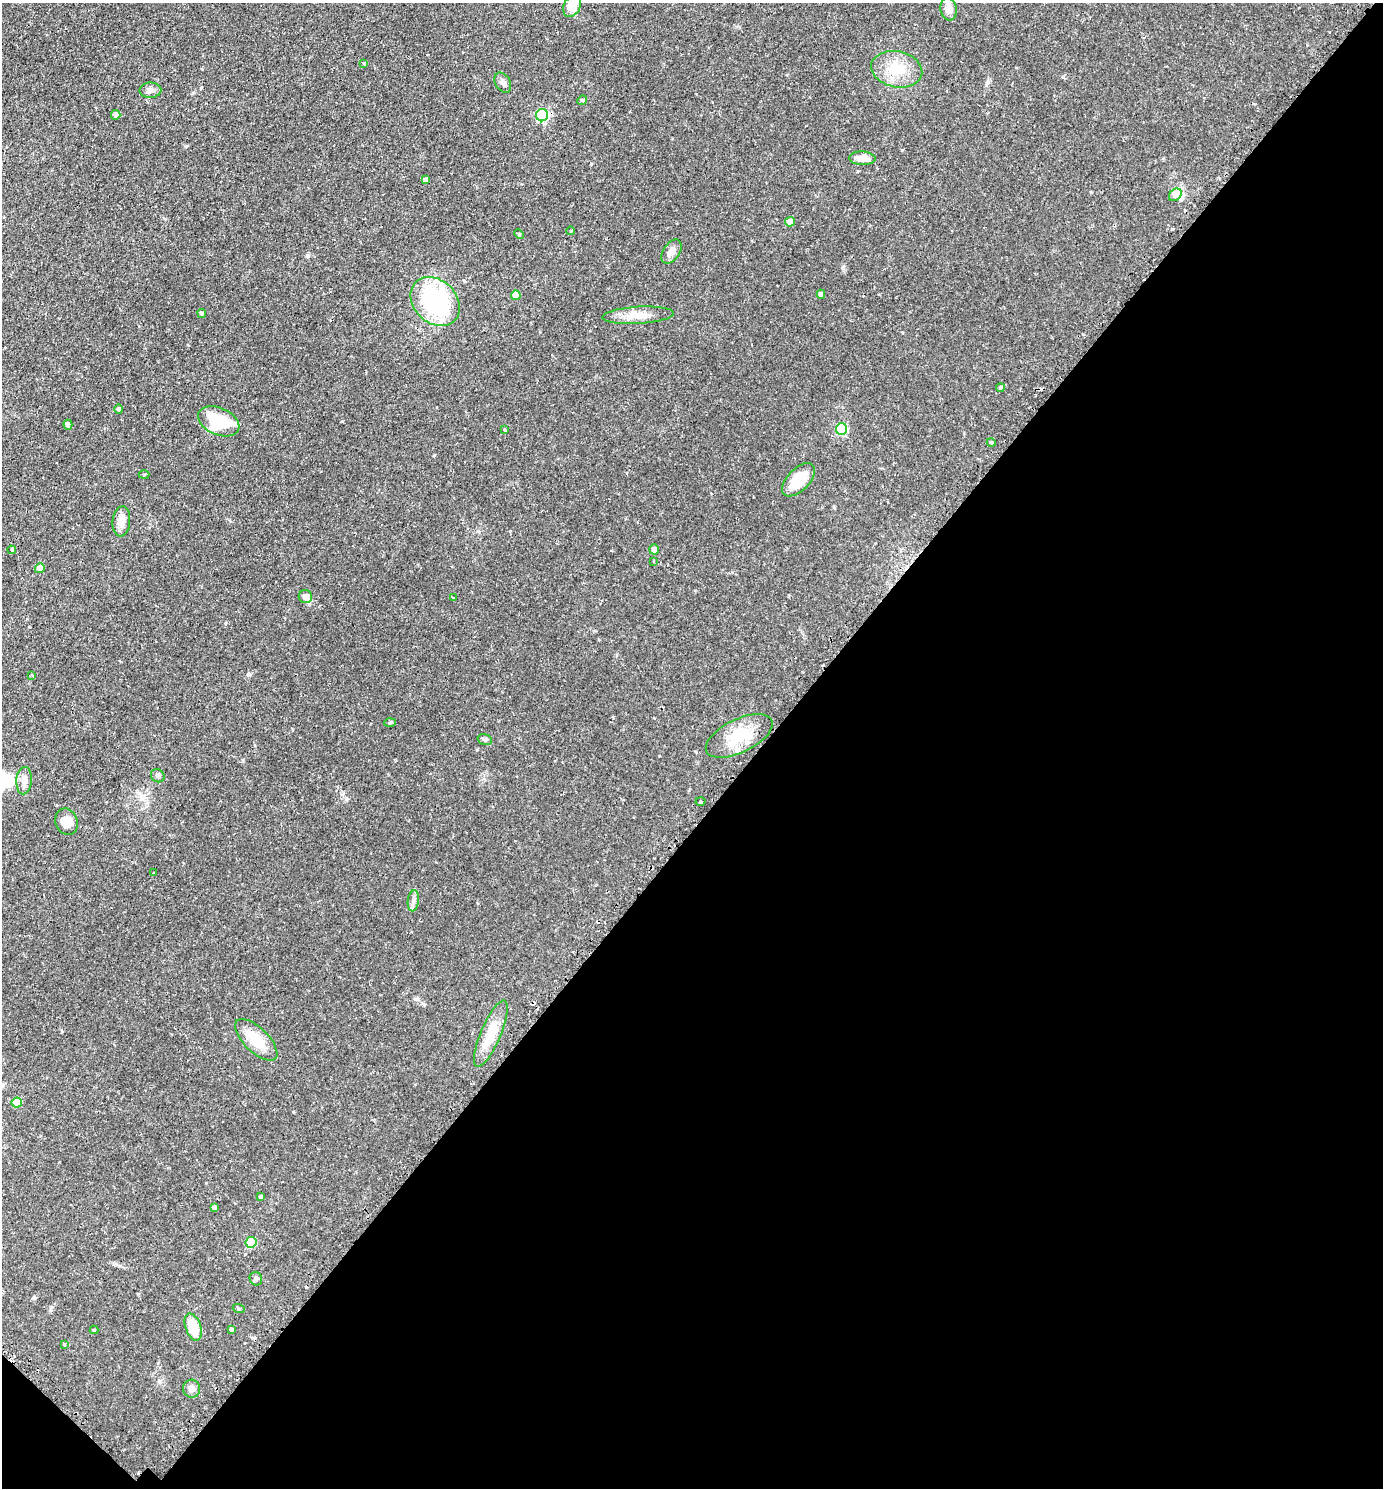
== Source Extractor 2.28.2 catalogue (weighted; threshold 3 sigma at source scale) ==
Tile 15 of 4 x 4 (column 3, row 4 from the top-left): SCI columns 3078-4458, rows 34-1519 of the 6013 x 6010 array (HDU 1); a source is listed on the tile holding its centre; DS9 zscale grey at full resolution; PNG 1385 x 1490 px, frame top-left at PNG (2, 3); each listed source drawn as its Kron ellipse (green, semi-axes under 4 px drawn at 4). Shown black and unused: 45% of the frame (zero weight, under 2 of 3 exposures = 3% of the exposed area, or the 3 px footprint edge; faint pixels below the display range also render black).
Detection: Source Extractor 2.28.2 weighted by HDU 2 'WHT'; one run over the whole footprint, this tile lists its part. Background 0.0809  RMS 0.0053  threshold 0.0237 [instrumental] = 3 sigma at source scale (4.5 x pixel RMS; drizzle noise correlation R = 1.50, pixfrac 1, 0.05/0.05 arcsec/px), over >= 5 px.
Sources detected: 65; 4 cosmic-ray / hot-pixel residue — neither listed nor drawn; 1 inside a brighter listed object's ellipse — not listed separately; the other 60 listed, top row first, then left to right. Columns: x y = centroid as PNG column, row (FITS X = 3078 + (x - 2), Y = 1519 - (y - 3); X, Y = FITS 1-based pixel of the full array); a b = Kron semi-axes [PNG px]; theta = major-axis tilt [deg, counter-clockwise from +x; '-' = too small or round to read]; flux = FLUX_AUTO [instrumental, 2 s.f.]
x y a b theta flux
572 6 12 8 63 8.9
949 9 11 8 -79 3.9
364 64 4 3 - 2.3
897 69 26 18 -11 13
503 83 11 7 -60 2
150 90 11 7 2 2.1
582 100 5 4 - 0.72
116 115 5 4 - 1.7
542 115 6 6 - 55
862 158 13 6 -3 4.5
425 180 4 3 - 1.5
1175 195 7 5 44 1.6
790 222 5 5 - 4.2
571 231 4 3 - 0.38
519 234 5 3 - 0.53
671 252 13 8 57 3.2
821 294 4 4 - 1.5
516 295 5 4 - 5.5
435 302 27 21 -45 59
202 313 4 4 - 1.2
638 315 36 8 3 7.9
1000 388 4 4 - 0.86
119 409 5 4 - 1.3
219 421 22 13 -23 28
68 425 5 4 - 2
842 429 6 5 - 38
505 430 3 3 - 0.66
991 442 4 3 - 0.55
144 475 5 3 - 0.53
799 480 20 11 46 13
121 521 15 9 85 4.6
654 549 5 5 - 2.1
12 550 4 3 - 0.94
653 561 3 2 - 0.46
40 568 5 5 - 5.4
305 597 7 6 - 2.9
454 598 4 3 - 0.6
32 675 4 3 - 0.59
390 722 6 4 4 0.6
739 736 36 16 26 17
485 740 7 5 -18 1
158 776 7 6 - 1.2
24 781 13 7 86 3.6
700 801 5 4 - 0.97
67 822 13 11 -70 5.1
153 873 3 2 - 0.54
413 901 10 5 83 1.8
491 1034 36 10 67 13
256 1040 27 12 -44 12
17 1103 5 5 - 10
261 1197 4 4 - 1
214 1207 4 4 - 1.4
251 1242 5 5 - 19
256 1279 7 6 - 1.2
239 1309 6 4 -19 0.56
193 1327 14 7 -71 12
94 1330 4 4 - 0.47
231 1330 4 4 - 0.88
65 1344 3 3 - 1.2
192 1389 9 8 - 2.6
Isophote crosses this tile's border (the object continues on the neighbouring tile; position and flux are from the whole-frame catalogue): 1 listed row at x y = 572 6
Unlisted compact peaks at least as high as the median listed source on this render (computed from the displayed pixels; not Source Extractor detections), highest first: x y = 186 146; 843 267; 434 455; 248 674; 902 150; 342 421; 193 93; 307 255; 416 999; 591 164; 1063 77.